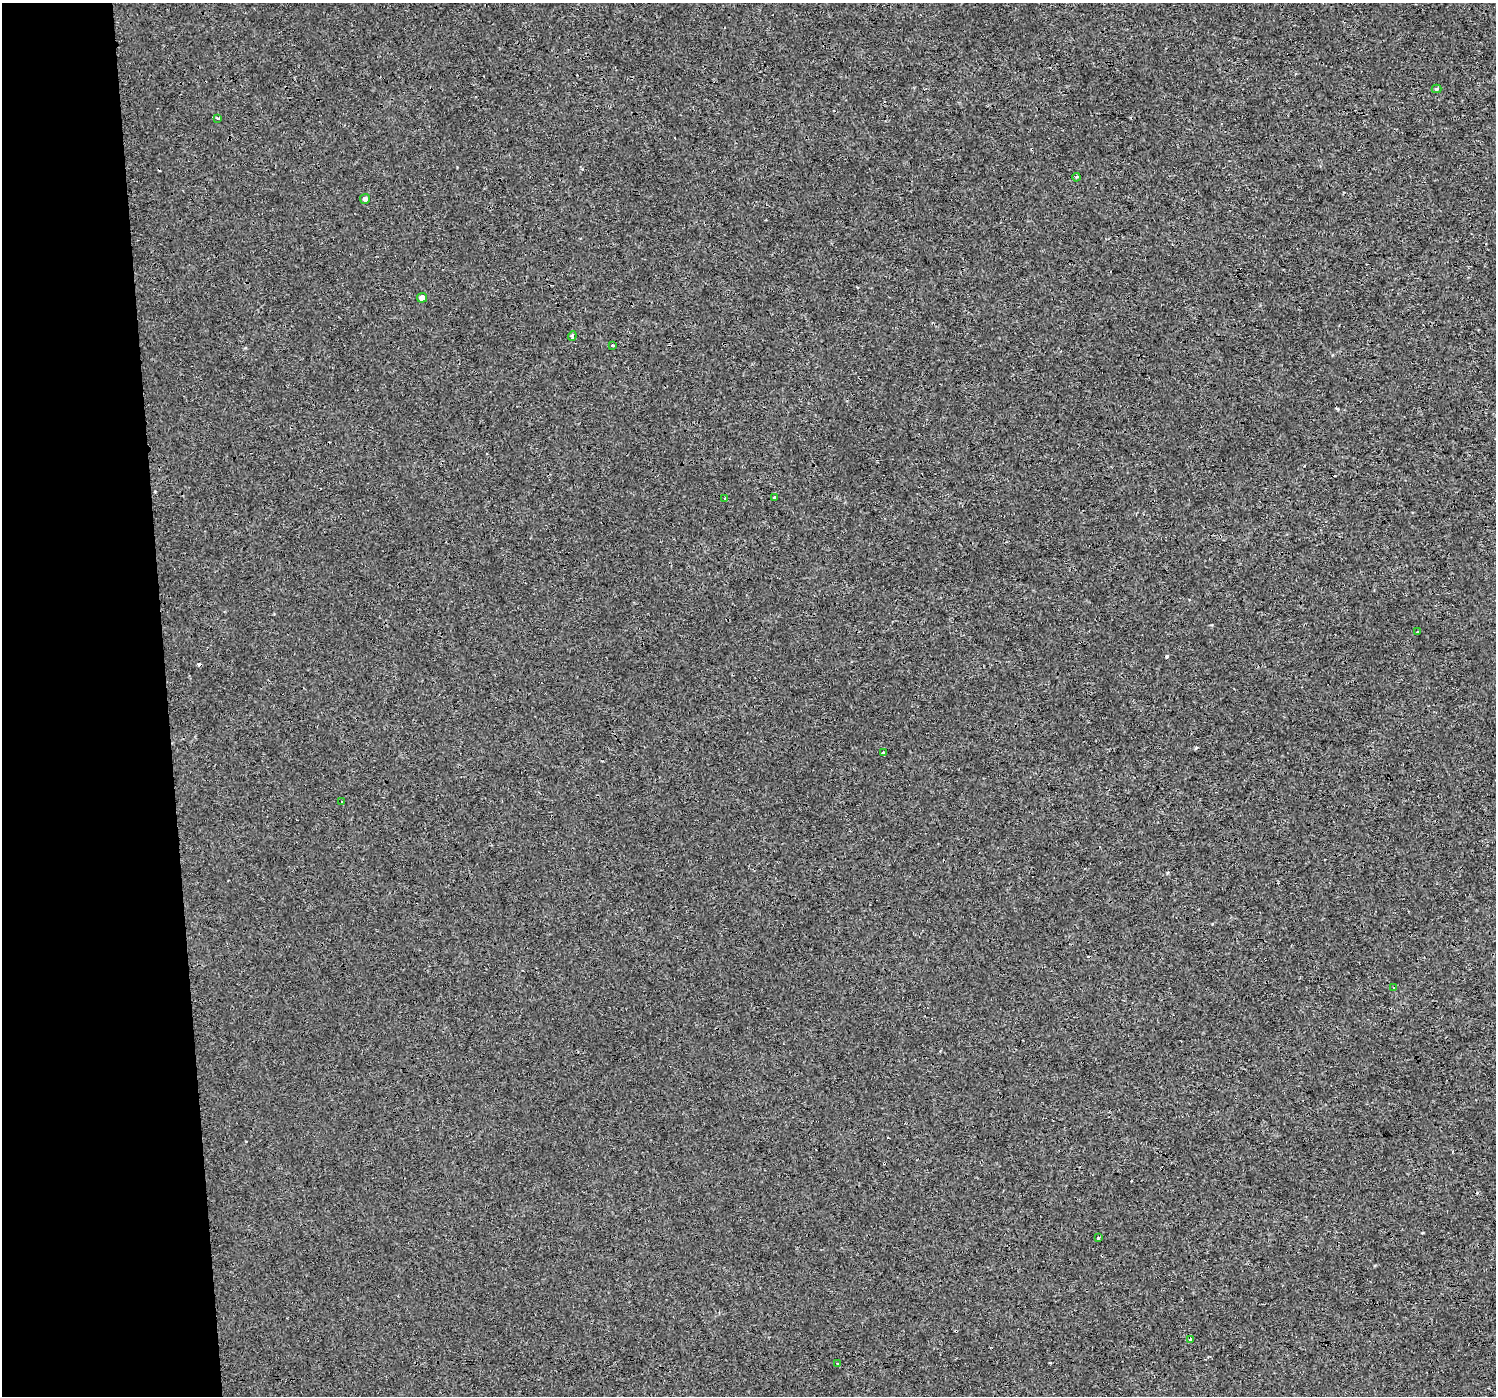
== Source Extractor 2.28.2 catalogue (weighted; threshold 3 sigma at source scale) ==
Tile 4 of 3 x 3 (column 1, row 2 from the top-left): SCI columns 1-1494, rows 1398-2791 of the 4483 x 4230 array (HDU 1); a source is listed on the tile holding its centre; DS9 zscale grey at full resolution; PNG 1498 x 1398 px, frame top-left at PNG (2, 3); each listed source drawn as its Kron ellipse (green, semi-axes under 4 px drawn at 4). Shown black and unused: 11% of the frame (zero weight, under 3 of 4 exposures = <1% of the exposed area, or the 3 px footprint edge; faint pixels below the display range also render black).
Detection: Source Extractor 2.28.2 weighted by HDU 2 'WHT'; one run over the whole footprint, this tile lists its part. Background 8.61e-04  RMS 0.0018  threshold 0.00808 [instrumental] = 3 sigma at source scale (4.5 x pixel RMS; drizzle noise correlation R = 1.50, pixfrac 1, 0.0396/0.0396 arcsec/px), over >= 5 px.
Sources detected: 23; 7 cosmic-ray / hot-pixel residue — neither listed nor drawn; the other 16 listed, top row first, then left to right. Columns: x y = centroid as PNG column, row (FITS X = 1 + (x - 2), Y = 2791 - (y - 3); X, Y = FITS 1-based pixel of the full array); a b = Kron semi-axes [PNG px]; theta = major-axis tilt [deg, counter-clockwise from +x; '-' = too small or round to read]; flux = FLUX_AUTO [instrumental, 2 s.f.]
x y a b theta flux
1436 89 5 4 - 0.22
218 118 4 3 - 0.34
1076 177 4 3 - 0.24
365 199 5 5 - 0.66
422 298 5 5 - 1.3
572 336 5 3 - 0.63
612 345 3 3 - 0.73
774 498 3 3 - 0.4
725 499 4 3 - 0.99
1417 632 3 2 - 0.17
884 753 3 3 - 1.5
341 802 3 2 - 0.22
1394 987 4 3 - 0.19
1098 1238 3 2 - 0.16
1190 1339 3 3 - 0.36
838 1364 3 3 - 0.39